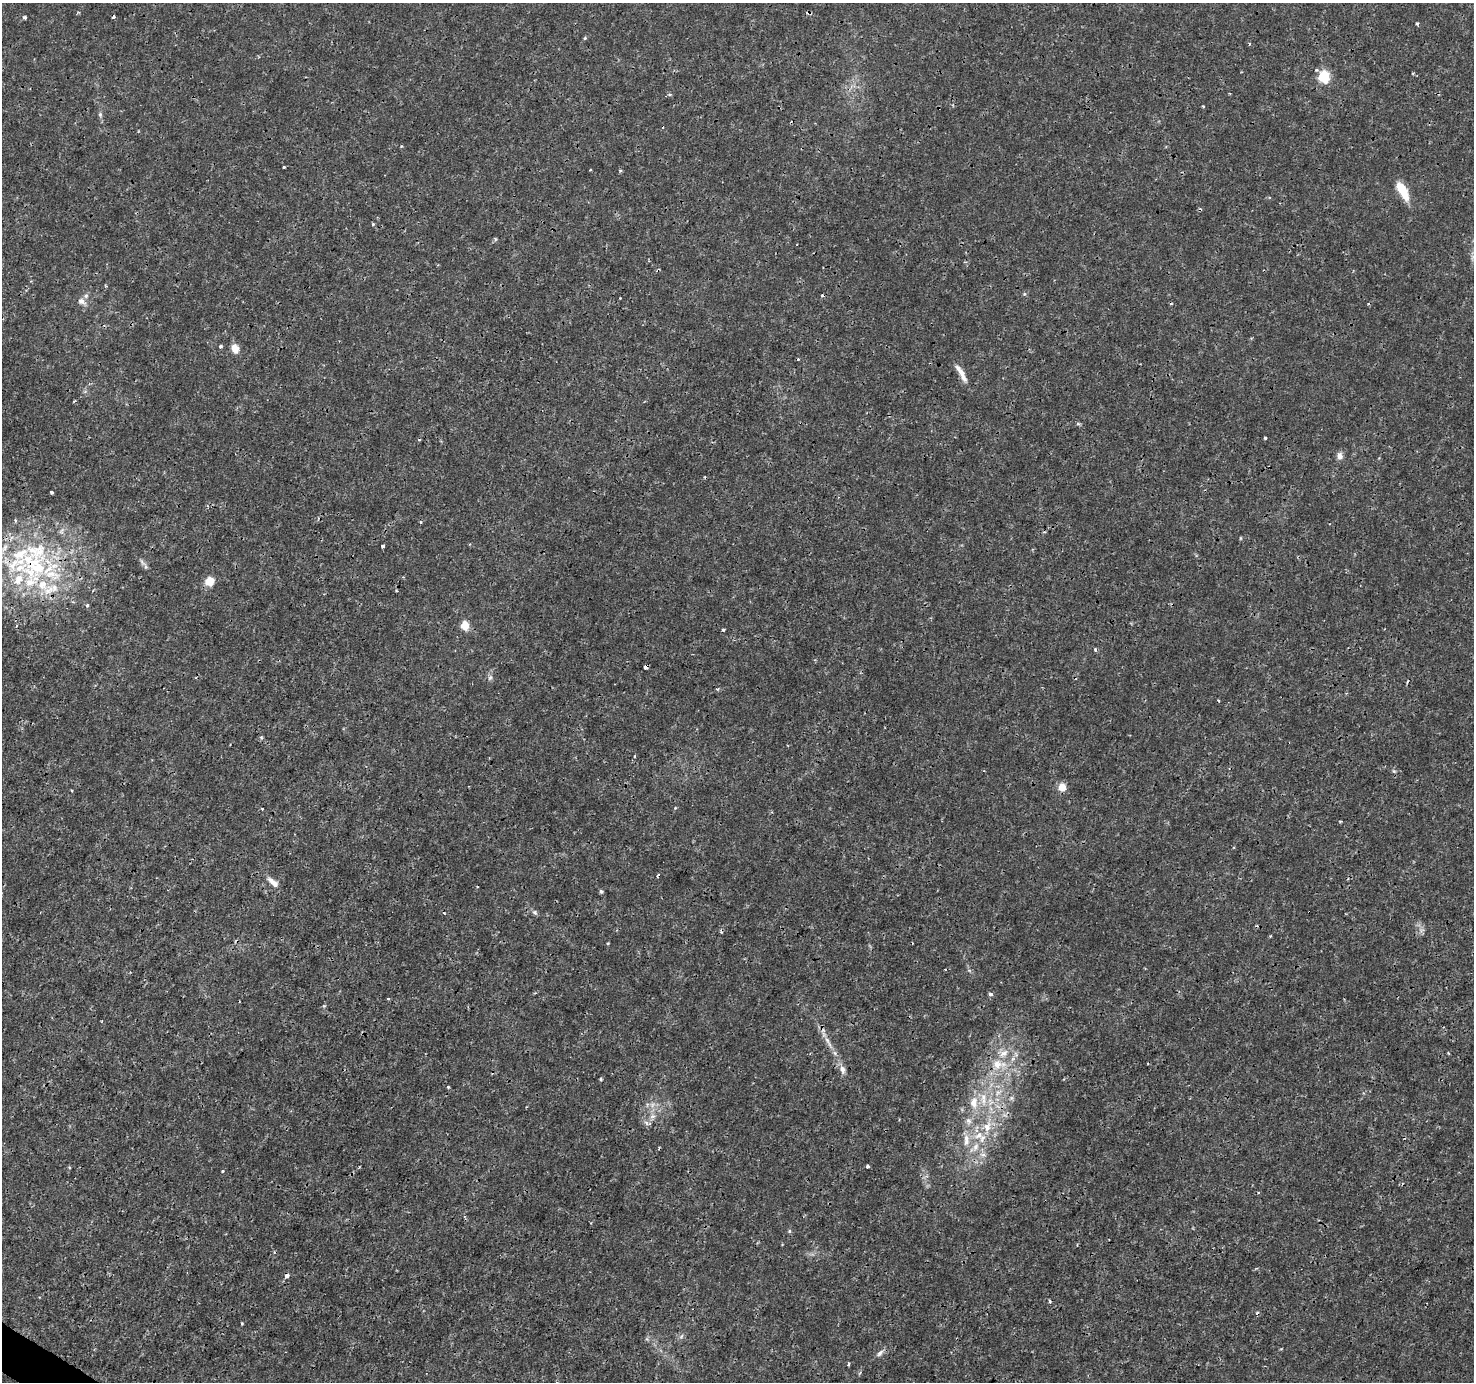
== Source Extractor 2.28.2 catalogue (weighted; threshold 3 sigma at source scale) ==
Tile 7 of 4 x 4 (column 3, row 2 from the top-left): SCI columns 2948-4419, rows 2947-4326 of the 5899 x 5961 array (HDU 1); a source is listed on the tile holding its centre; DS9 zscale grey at full resolution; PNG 1476 x 1384 px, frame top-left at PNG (2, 3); no overlay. Shown black and unused: <1% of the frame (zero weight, under 3 of 4 exposures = <1% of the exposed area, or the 3 px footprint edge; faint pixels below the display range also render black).
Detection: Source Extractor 2.28.2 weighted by HDU 2 'WHT'; one run over the whole footprint, this tile lists its part. Background 0.0024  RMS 8.1e-04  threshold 0.00363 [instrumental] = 3 sigma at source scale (4.5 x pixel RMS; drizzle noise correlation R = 1.50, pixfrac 1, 0.0396/0.0396 arcsec/px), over >= 5 px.
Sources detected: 106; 2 too faint to see at this stretch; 14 cosmic-ray / hot-pixel residue — not listed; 13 inside a brighter listed object's ellipse — not listed separately; the other 77 listed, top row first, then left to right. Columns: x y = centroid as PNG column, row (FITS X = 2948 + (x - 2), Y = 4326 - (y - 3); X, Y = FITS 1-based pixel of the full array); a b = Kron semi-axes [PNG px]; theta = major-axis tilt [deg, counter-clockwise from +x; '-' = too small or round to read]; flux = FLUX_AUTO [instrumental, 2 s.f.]
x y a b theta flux
24 17 4 4 - 0.16
1417 23 4 4 - 0.11
585 38 5 4 - 0.1
1249 44 4 3 - 0.077
1324 77 6 5 - 8.1
1203 106 4 3 - 0.075
100 114 6 5 - 0.15
401 146 5 3 - 0.077
284 167 3 3 - 0.13
1402 191 18 7 -60 2.3
373 224 4 3 - 0.096
495 239 6 4 90 0.1
658 270 6 3 52 0.09
1024 294 5 4 - 0.1
81 301 11 8 -31 0.43
220 346 4 4 - 0.14
235 349 10 8 -71 0.8
961 373 24 7 -64 0.83
74 401 4 2 - 0.072
1078 424 6 4 -19 0.12
1265 438 3 3 - 0.21
1339 456 10 8 -83 0.37
52 492 3 3 - 0.25
15 520 5 4 - 0.12
421 522 5 3 - 0.076
62 531 11 6 50 0.29
1240 538 5 3 - 0.077
383 546 3 3 - 0.27
142 562 14 5 -45 0.29
36 566 47 34 -34 12
209 581 5 5 - 3.2
87 605 4 4 - 0.18
465 625 5 5 - 2.8
723 630 3 3 - 0.13
1095 649 4 4 - 0.19
646 667 4 4 - 0.67
490 677 8 5 62 0.22
717 689 5 4 - 0.11
635 756 3 3 - 0.098
1394 771 6 4 -44 0.11
1062 787 5 5 - 2.3
72 790 3 3 - 0.079
675 808 4 3 - 0.086
262 809 4 3 - 0.071
273 882 18 7 -40 0.59
601 891 5 5 - 0.13
535 912 8 6 -40 0.2
1270 936 4 4 - 0.072
608 943 4 3 - 0.074
990 994 4 4 - 0.35
388 999 3 3 - 0.14
324 1006 5 4 - 0.09
828 1042 20 5 -60 0.71
997 1064 17 14 74 1.7
842 1069 12 7 -73 0.51
601 1079 3 3 - 0.14
448 1087 3 3 - 0.11
998 1092 10 7 54 0.53
1011 1098 5 5 - 0.18
983 1099 23 9 -86 1.6
974 1102 18 11 -89 1.3
653 1116 7 6 - 0.27
969 1121 10 8 -66 0.44
646 1123 7 4 -46 0.19
987 1127 16 11 67 1.4
966 1142 12 8 61 0.57
975 1147 15 8 64 0.93
983 1154 10 5 -4 0.34
868 1166 3 3 - 0.21
69 1167 3 3 - 0.11
223 1171 4 3 - 0.096
789 1231 6 4 90 0.11
287 1275 4 4 - 0.53
242 1323 3 3 - 0.081
681 1336 7 4 46 0.16
880 1353 11 6 48 0.33
848 1364 4 3 - 0.14
Overlapping masked pixels (flux is a lower limit): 5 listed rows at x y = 658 270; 961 373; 36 566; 646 667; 287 1275